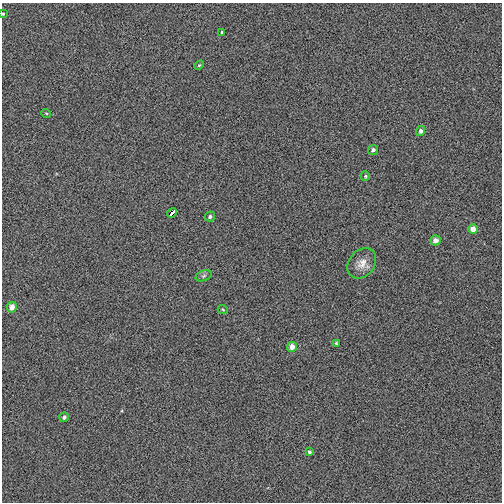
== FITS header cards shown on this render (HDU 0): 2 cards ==
NAXIS1  =                  500
NAXIS2  =                  500

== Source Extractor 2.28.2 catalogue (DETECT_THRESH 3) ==
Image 500 x 500 px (HDU 0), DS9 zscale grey, 1 PNG px = 1 image px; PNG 504 x 504 px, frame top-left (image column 1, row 500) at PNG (2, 3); each listed source drawn as its Kron ellipse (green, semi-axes under 4 px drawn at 4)
Background -0.00215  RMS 0.027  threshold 0.0819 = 3 sigma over >= 5 px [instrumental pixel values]
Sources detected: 19; all 19 listed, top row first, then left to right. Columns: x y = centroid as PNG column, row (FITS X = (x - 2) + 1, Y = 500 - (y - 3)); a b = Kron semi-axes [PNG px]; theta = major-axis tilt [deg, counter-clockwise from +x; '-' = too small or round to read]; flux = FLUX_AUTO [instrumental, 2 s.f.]
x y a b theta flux
3 14 3 2 - 2
222 32 3 3 - 2.5
199 65 5 3 - 1.9
46 113 5 3 - 1.7
421 131 5 4 - 5.1
373 150 5 5 - 4.9
365 176 5 4 - 2.3
172 213 5 3 - 28
210 217 5 5 - 4
473 229 5 5 - 13
435 240 5 5 - 10
362 263 16 12 51 19
204 276 8 5 21 4
12 307 5 5 - 13
223 310 5 3 - 1.7
336 343 3 3 - 1.8
292 347 5 5 - 13
64 417 5 4 - 4.7
309 452 4 3 - 3.9
At the frame edge (FLAGS 8, measured only in part): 1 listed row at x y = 3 14